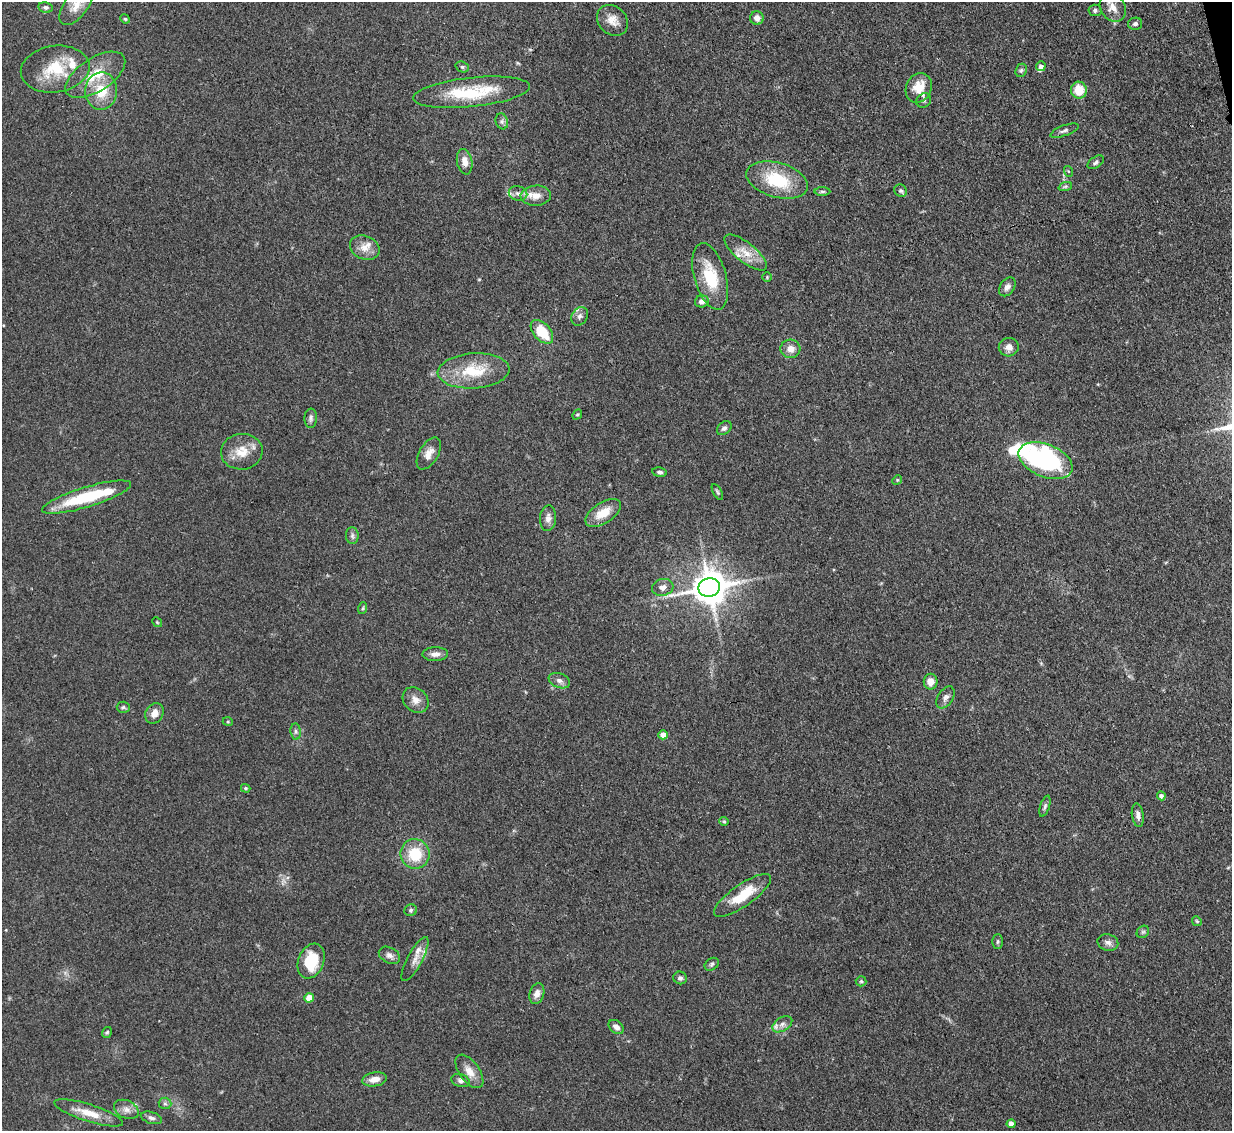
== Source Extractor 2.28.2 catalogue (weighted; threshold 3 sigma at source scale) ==
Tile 10 of 4 x 4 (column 2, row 3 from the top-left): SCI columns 1314-2543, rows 1341-2469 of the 5083 x 5061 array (HDU 1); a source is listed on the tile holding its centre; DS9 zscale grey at full resolution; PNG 1234 x 1133 px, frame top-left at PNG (2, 2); each listed source drawn as its Kron ellipse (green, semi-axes under 4 px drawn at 4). Shown black and unused: <1% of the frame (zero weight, under 3 of 4 exposures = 9% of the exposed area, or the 3 px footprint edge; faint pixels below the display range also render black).
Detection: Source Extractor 2.28.2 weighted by HDU 2 'WHT'; one run over the whole footprint, this tile lists its part. Background 0.124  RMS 0.0049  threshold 0.0222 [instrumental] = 3 sigma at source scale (4.5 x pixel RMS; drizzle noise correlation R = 1.50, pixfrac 1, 0.05/0.05 arcsec/px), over >= 5 px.
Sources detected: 108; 2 inside a brighter object's white glare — neither listed nor drawn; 8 inside a brighter listed object's ellipse — not listed separately; the other 98 listed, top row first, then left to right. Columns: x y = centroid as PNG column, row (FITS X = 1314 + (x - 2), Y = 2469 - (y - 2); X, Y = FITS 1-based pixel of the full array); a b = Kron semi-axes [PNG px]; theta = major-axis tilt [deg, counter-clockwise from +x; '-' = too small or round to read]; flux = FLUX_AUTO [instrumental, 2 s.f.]
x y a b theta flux
76 5 23 11 53 6.9
46 7 7 5 -11 1.3
1113 7 15 12 -56 5.2
1095 10 6 6 - 1.2
757 18 7 6 - 3.1
125 19 5 4 - 0.62
612 20 17 14 -45 5.5
1135 24 7 6 - 1.6
1041 66 5 4 - 2.1
462 67 7 5 -20 0.95
55 69 34 23 8 21
1021 70 7 5 67 1.1
95 75 34 16 33 15
919 88 15 12 64 9.2
1079 90 8 8 - 11
101 91 18 16 87 14
471 92 59 14 6 28
924 100 8 6 44 1.3
502 121 8 6 -71 1.6
1064 131 15 5 20 1.9
465 162 13 7 -78 4.4
1096 162 9 5 34 1.2
1068 171 5 3 - 0.49
777 180 32 17 -16 25
1065 187 7 4 20 0.95
822 191 8 4 0 0.89
901 191 6 6 - 0.97
518 193 9 7 -13 2.4
536 196 15 10 3 5.5
365 248 15 11 -24 5.5
746 252 26 9 -38 7.8
710 276 34 16 -74 20
767 277 5 4 - 0.62
1007 287 10 7 53 2.2
702 301 7 6 - 2.8
580 316 10 8 58 2.1
542 332 14 8 -49 16
1009 347 10 9 - 3.1
790 349 10 9 - 4.1
474 371 36 17 3 20
577 414 5 4 - 0.6
311 418 10 6 88 1.5
724 428 8 6 40 1.6
242 452 21 18 7 9.3
429 453 18 9 60 4.4
1046 461 28 16 -22 87
660 472 7 4 -7 1.1
897 480 5 4 - 0.59
717 492 9 4 -60 0.82
87 497 46 10 17 30
603 513 20 10 32 9.4
548 518 13 8 86 3
352 536 8 6 -89 1.4
663 587 11 8 14 2.8
709 587 11 9 11 1200
363 608 6 4 71 0.66
157 622 5 4 - 0.55
435 654 13 7 2 3
559 681 11 7 -21 2.3
931 682 8 7 - 4.6
945 697 12 7 57 2.4
416 700 14 11 -44 4.2
123 707 6 5 - 0.93
154 713 11 8 58 4.3
228 722 5 3 - 0.54
296 732 8 5 -84 1.2
663 735 4 4 - 5.8
246 788 5 4 - 0.69
1161 796 4 4 - 1.7
1045 806 11 4 72 1.3
1138 815 12 6 -82 2.3
724 821 5 4 - 0.55
415 854 15 14 - 16
743 895 34 11 35 16
411 910 6 6 - 1
1197 921 5 4 - 0.62
1143 932 7 5 43 0.99
998 941 7 5 89 0.95
1108 943 10 8 -15 2.2
389 955 11 7 -28 2.3
415 959 25 7 62 4.8
311 961 18 13 69 19
712 964 7 6 - 1
680 978 7 6 - 1.5
861 981 5 5 - 0.79
537 994 11 7 74 3.1
309 998 4 4 - 9.3
782 1024 11 6 32 2.6
616 1027 8 6 -37 2.5
107 1032 6 4 55 0.76
469 1071 19 10 -54 5.6
374 1079 12 7 9 4.4
460 1081 9 6 -17 1.6
165 1103 6 5 - 1.2
126 1109 13 9 -26 3.3
89 1113 36 8 -18 9.7
151 1118 11 5 -18 1.7
1011 1124 4 4 - 3.7
Overlapping masked pixels (flux is a lower limit): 1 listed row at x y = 471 92
Isophote crosses this tile's border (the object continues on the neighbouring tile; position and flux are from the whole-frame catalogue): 1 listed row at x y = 76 5